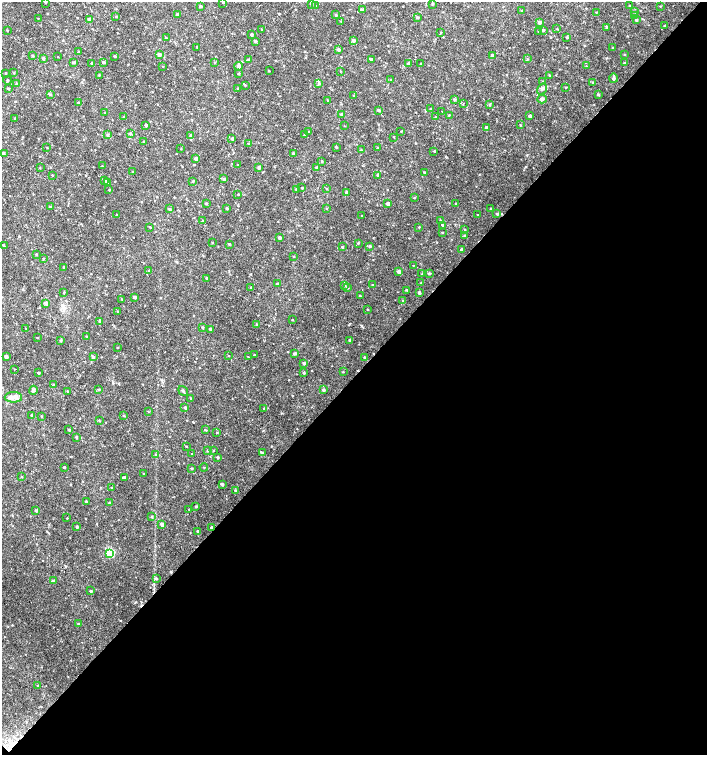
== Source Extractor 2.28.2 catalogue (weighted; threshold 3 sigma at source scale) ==
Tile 15 of 4 x 4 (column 3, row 4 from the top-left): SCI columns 3044-4452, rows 1-1505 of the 6024 x 6030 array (HDU 1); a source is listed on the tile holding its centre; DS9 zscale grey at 2 x 2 block average (1 PNG px = mean of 2 x 2 image px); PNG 709 x 757 px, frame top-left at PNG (2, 2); each listed source drawn as its Kron ellipse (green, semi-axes under 4 px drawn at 4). Shown black and unused: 50% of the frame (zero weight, under 2 of 3 exposures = <1% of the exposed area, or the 3 px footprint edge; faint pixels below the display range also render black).
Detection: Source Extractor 2.28.2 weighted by HDU 2 'WHT'; one run over the whole footprint, this tile lists its part. Background 0.0231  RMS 0.0035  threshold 0.0158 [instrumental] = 3 sigma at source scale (4.5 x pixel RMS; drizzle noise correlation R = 1.50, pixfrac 1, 0.0396/0.0396 arcsec/px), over >= 5 px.
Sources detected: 281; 7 cosmic-ray / hot-pixel residue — neither listed nor drawn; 1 coinciding with a brighter row at this scale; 3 inside a brighter listed object's ellipse — not listed separately; the other 270 listed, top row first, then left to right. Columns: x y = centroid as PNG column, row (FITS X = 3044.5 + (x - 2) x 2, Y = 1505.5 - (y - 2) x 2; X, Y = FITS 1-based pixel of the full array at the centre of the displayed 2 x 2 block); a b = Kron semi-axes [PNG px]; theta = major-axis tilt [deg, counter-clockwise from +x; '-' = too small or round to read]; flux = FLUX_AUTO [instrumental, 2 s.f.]
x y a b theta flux
45 2 2 2 - 0.59
223 2 2 2 - 0.81
311 4 3 3 - 1
432 4 3 3 - 0.66
316 5 3 2 - 0.37
200 6 2 2 - 1.1
630 6 3 2 - 0.54
660 6 2 2 - 0.36
362 9 4 2 - 0.7
522 11 3 2 - 0.93
635 11 3 2 - 0.51
596 12 2 2 - 0.42
177 14 2 2 - 0.59
336 15 3 2 - 0.85
635 15 3 2 - 0.81
116 16 3 2 - 0.48
38 18 2 2 - 0.28
417 18 3 2 - 0.73
89 19 3 3 - 3
636 20 3 2 - 1.2
341 21 3 2 - 0.38
539 23 3 3 - 2.6
665 26 3 2 - 0.69
607 27 4 2 - 0.8
262 29 2 2 - 0.55
557 29 3 2 - 0.52
7 30 3 2 - 0.52
543 30 3 2 - 1.2
441 32 2 2 - 0.44
539 32 3 3 - 0.6
251 35 3 3 - 0.89
567 37 3 2 - 0.73
166 38 3 2 - 0.43
353 40 3 3 - 1.7
255 41 3 3 - 1.2
197 47 2 2 - 0.87
612 48 2 2 - 0.38
338 50 2 2 - 1.6
78 52 3 2 - 0.47
159 54 3 3 - 1.5
493 55 3 2 - 2.3
624 55 3 2 - 0.4
33 56 2 2 - 0.73
114 56 3 2 - 0.57
58 57 2 2 - 0.31
43 58 3 2 - 1.3
249 59 3 3 - 0.7
527 59 3 2 - 0.42
371 60 3 2 - 1.3
74 62 3 3 - 1
103 62 3 2 - 1.4
214 62 3 2 - 0.33
92 63 2 2 - 1.1
624 63 3 2 - 0.69
408 64 3 2 - 1.5
421 64 2 2 - 0.82
163 66 2 2 - 0.33
238 66 4 3 - 2.7
586 66 2 2 - 0.34
269 71 3 2 - 0.37
340 72 3 2 - 0.42
5 73 2 2 - 3
14 73 3 2 - 0.36
238 74 2 2 - 0.72
99 75 3 2 - 0.47
549 75 2 2 - 0.45
613 78 5 3 - 1.8
7 80 4 2 - 0.63
390 80 2 2 - 0.33
542 81 2 2 - 0.38
16 83 3 3 - 0.73
319 83 4 3 - 0.97
593 83 3 2 - 0.74
245 85 3 3 - 0.56
566 87 3 2 - 0.53
237 88 2 2 - 0.44
8 89 2 2 - 0.7
542 89 6 3 57 1.4
50 94 3 3 - 0.81
598 95 3 2 - 0.96
354 96 2 2 - 0.44
542 99 5 3 - 2.3
327 100 3 2 - 0.38
454 100 3 2 - 0.74
78 103 2 2 - 0.56
463 104 3 2 - 0.44
489 105 3 3 - 0.8
431 109 3 2 - 0.66
379 110 3 2 - 1.1
442 111 2 2 - 0.27
105 113 2 2 - 0.45
341 115 3 2 - 0.86
449 115 3 2 - 0.4
530 116 3 3 - 1.3
124 117 3 3 - 0.61
436 117 3 2 - 0.53
15 119 2 2 - 1.1
146 125 3 3 - 1.2
520 125 2 2 - 0.41
344 126 2 2 - 0.3
486 127 3 2 - 1
401 131 2 2 - 0.44
309 132 2 2 - 0.44
130 133 3 3 - 0.74
107 135 3 2 - 0.96
191 135 3 2 - 0.95
304 135 2 2 - 0.65
394 137 3 2 - 0.38
232 138 2 2 - 1.2
144 141 2 2 - 0.6
249 144 3 3 - 1.3
47 147 3 2 - 0.39
336 147 3 2 - 0.79
377 148 2 2 - 0.51
181 149 3 2 - 0.34
361 150 2 2 - 0.43
434 151 2 2 - 0.65
3 153 3 2 - 1.1
293 153 3 2 - 0.88
196 158 3 2 - 2.3
322 161 2 2 - 0.73
238 165 3 2 - 0.7
102 166 2 2 - 0.32
259 167 3 3 - 1.6
40 168 3 2 - 0.33
317 168 3 2 - 1.9
132 171 2 2 - 0.36
424 172 3 2 - 0.61
52 175 2 2 - 0.41
377 175 2 2 - 0.59
224 179 3 2 - 1.2
105 180 3 2 - 1
193 181 3 2 - 0.64
107 183 3 3 - 0.89
302 188 2 2 - 0.74
326 188 3 2 - 0.39
296 189 2 2 - 0.92
109 190 3 2 - 0.51
347 193 3 2 - 1
238 194 2 2 - 0.38
414 198 3 2 - 0.4
456 203 2 2 - 0.83
206 204 3 2 - 0.71
388 204 3 3 - 2.4
50 207 2 2 - 0.4
227 208 2 2 - 0.98
326 208 2 2 - 0.38
169 209 3 3 - 1.1
491 209 2 2 - 0.91
497 214 3 3 - 0.76
117 215 2 2 - 0.49
478 215 2 2 - 0.48
362 216 3 2 - 0.47
202 221 2 2 - 0.35
441 221 3 2 - 0.91
442 225 3 2 - 1.1
150 227 2 2 - 0.59
419 227 2 2 - 0.54
465 230 2 2 - 0.45
442 232 2 2 - 0.44
464 235 3 2 - 0.62
280 238 3 3 - 1.6
212 243 2 2 - 0.48
358 243 3 2 - 0.52
229 244 2 2 - 0.75
3 245 3 3 - 0.72
370 246 3 2 - 0.94
342 247 3 2 - 0.74
462 250 2 2 - 1.4
36 254 3 2 - 0.54
293 256 3 2 - 0.35
43 259 3 2 - 0.51
413 265 2 2 - 0.3
64 267 2 2 - 1.1
149 271 3 3 - 0.78
399 272 3 3 - 2.8
429 273 3 2 - 0.99
422 274 3 2 - 0.44
207 278 2 2 - 1
421 283 2 2 - 0.37
277 284 3 2 - 0.86
344 285 3 3 - 0.79
373 285 3 3 - 0.64
251 288 2 2 - 0.78
347 288 3 2 - 1.2
407 290 3 2 - 0.64
64 292 2 2 - 0.32
419 293 2 2 - 1.5
360 296 2 2 - 0.46
135 297 2 2 - 1.9
122 299 2 2 - 0.32
403 301 3 2 - 0.44
46 303 3 2 - 2.3
368 309 2 2 - 0.47
118 312 3 2 - 0.94
292 320 3 2 - 0.35
100 321 3 3 - 1.1
256 324 3 2 - 0.59
203 327 3 2 - 0.64
25 328 2 2 - 0.27
210 329 2 2 - 1.4
87 336 4 2 - 0.65
37 338 2 2 - 0.33
61 340 3 2 - 0.79
350 340 2 2 - 1.1
117 347 2 2 - 0.35
295 353 3 2 - 1.5
228 355 2 2 - 0.53
254 355 2 2 - 0.65
6 357 2 2 - 2.2
93 357 4 3 - 0.91
248 357 2 2 - 0.34
365 358 3 3 - 1.3
304 363 2 2 - 1.5
14 369 2 2 - 0.29
343 372 2 2 - 0.48
38 373 2 2 - 1.1
304 373 3 2 - 0.53
53 385 2 2 - 0.64
99 389 2 2 - 0.86
33 390 4 4 - 1.3
324 390 3 2 - 1.3
68 391 3 2 - 0.87
183 391 5 3 - 1.2
13 397 8 5 0 3.9
191 399 3 2 - 0.83
185 407 2 2 - 1.1
264 409 3 2 - 0.47
148 411 2 2 - 0.28
32 415 3 2 - 1.3
41 416 3 2 - 0.45
124 416 3 2 - 0.65
99 421 3 3 - 0.58
69 430 3 2 - 0.93
205 430 3 2 - 0.53
217 432 2 2 - 0.68
76 437 2 2 - 0.83
186 446 2 2 - 0.41
213 450 2 2 - 0.4
208 451 3 2 - 0.75
262 453 3 3 - 0.58
192 454 2 2 - 0.3
156 455 3 2 - 0.63
217 457 2 2 - 1.1
64 467 2 2 - 0.79
204 467 4 2 - 0.38
191 468 3 2 - 0.69
143 473 2 2 - 0.3
22 476 3 2 - 0.4
125 477 3 3 - 1.2
222 485 3 3 - 1.1
112 488 3 2 - 1
235 491 3 2 - 0.97
86 502 2 2 - 1.1
110 503 3 2 - 0.74
196 506 2 2 - 0.94
189 509 2 2 - 0.37
36 511 3 3 - 0.84
152 517 3 2 - 0.72
67 518 2 2 - 0.31
162 524 3 2 - 2.7
77 527 2 2 - 1
212 528 2 2 - 1.7
198 531 2 2 - 1
110 553 3 3 - 40
156 579 3 2 - 0.87
53 581 3 3 - 1.5
91 591 2 2 - 0.8
78 624 3 2 - 0.77
38 686 3 3 - 0.69
Overlapping masked pixels (flux is a lower limit): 1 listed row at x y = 212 528
Isophote crosses this tile's border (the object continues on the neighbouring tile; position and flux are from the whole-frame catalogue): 2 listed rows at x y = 45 2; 223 2
Diffuse or blended objects may show on this block-average render without a row.